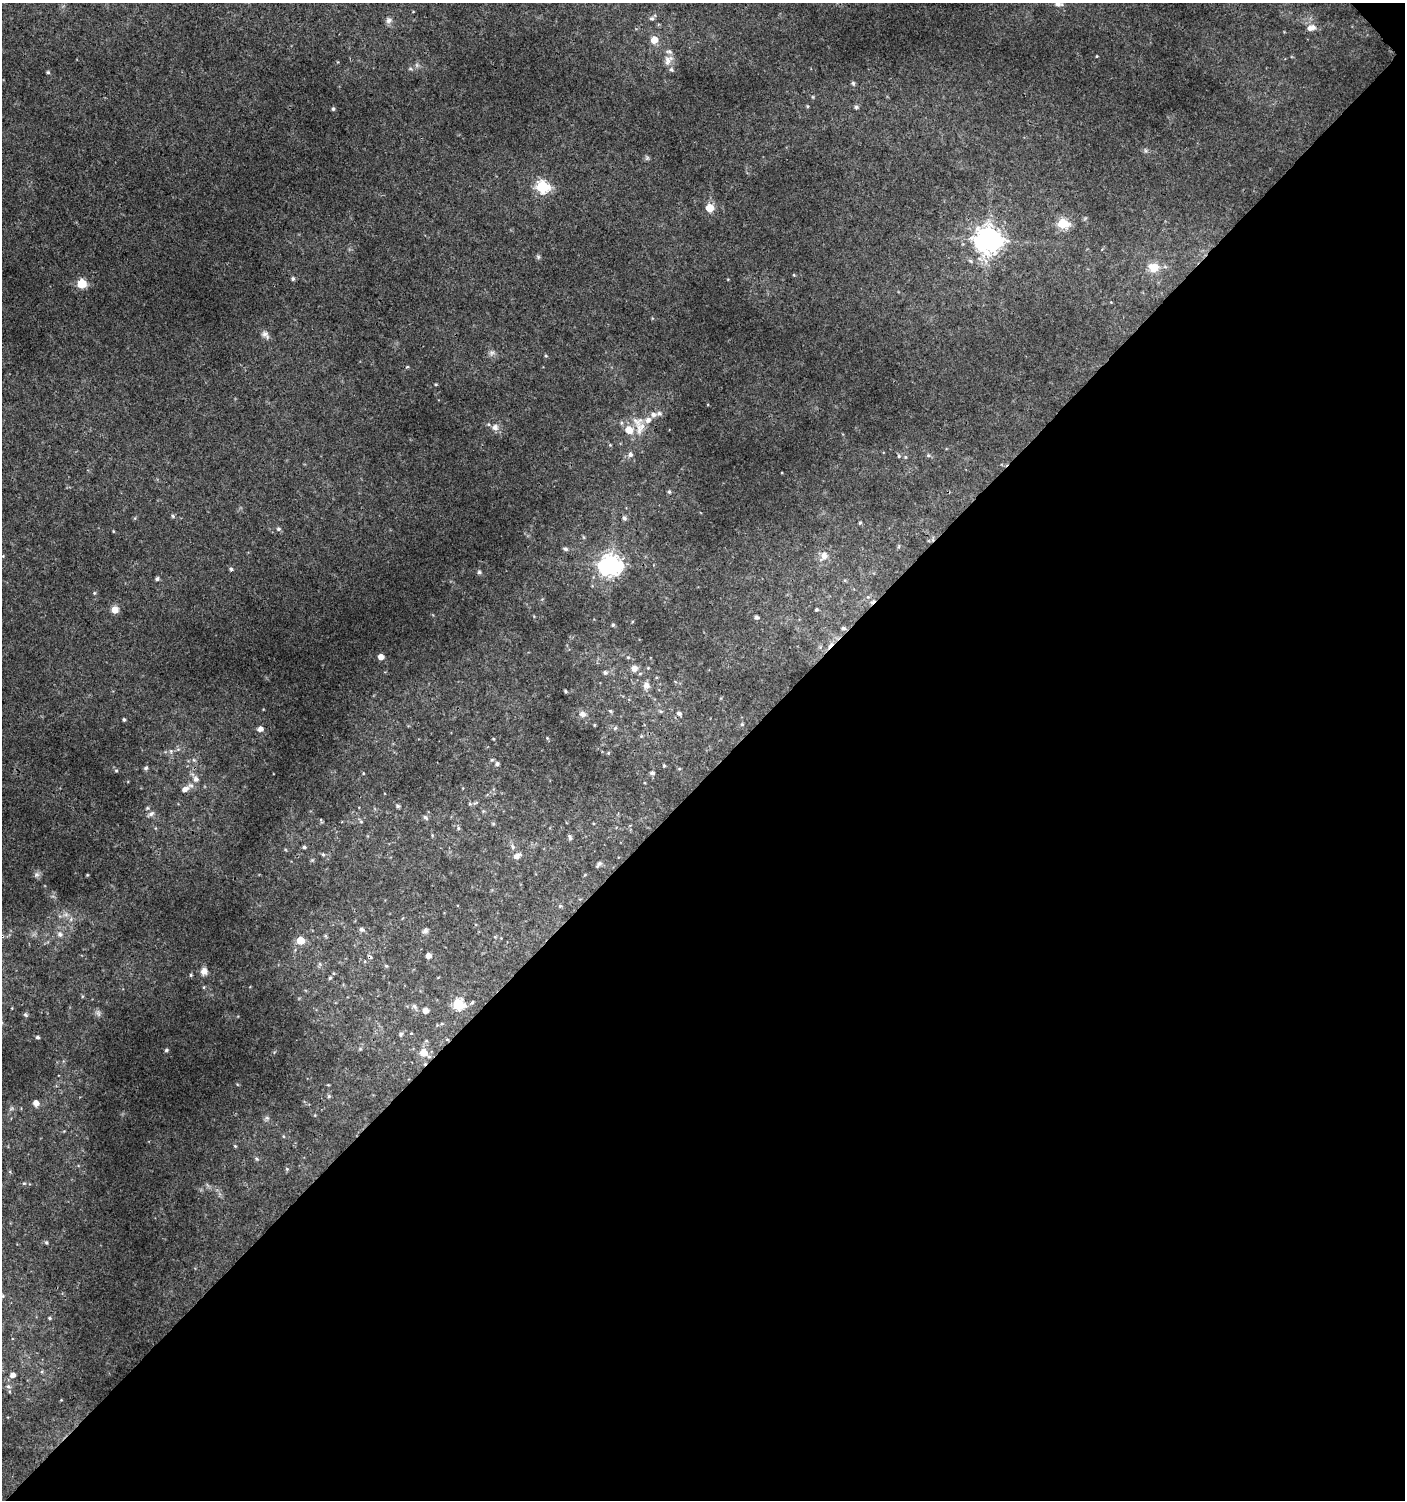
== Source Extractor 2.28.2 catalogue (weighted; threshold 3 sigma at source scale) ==
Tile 12 of 4 x 4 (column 4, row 3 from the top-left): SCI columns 4413-5815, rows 1531-3028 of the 6060 x 6084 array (HDU 1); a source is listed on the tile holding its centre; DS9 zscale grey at full resolution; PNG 1407 x 1502 px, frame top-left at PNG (2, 3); no overlay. Shown black and unused: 48% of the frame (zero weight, under 3 of 4 exposures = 4% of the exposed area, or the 3 px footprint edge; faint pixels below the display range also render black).
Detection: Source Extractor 2.28.2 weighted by HDU 2 'WHT'; one run over the whole footprint, this tile lists its part. Background 0.00437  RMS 0.0021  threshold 0.00962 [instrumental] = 3 sigma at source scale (4.5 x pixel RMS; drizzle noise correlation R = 1.50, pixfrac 1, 0.0396/0.0396 arcsec/px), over >= 5 px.
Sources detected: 146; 1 too faint to see at this stretch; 3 cosmic-ray / hot-pixel residue — not listed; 5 inside a brighter listed object's ellipse — not listed separately; the other 137 listed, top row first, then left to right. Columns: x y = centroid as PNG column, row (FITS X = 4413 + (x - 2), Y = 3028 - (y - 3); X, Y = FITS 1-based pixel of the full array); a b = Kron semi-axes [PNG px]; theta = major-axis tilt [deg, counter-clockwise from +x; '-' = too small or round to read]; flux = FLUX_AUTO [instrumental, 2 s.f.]
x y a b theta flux
1058 4 9 6 -1 0.93
652 18 7 5 -14 0.45
389 20 9 8 - 0.82
1311 28 12 7 14 1.5
654 40 6 6 - 2.9
1097 56 4 3 - 0.17
668 60 17 10 57 1.8
48 72 5 4 - 0.31
853 83 7 5 -74 0.37
813 97 5 3 - 0.21
807 106 5 3 - 0.2
856 107 6 5 - 0.39
333 109 5 4 - 0.33
1145 150 6 4 -71 0.32
542 187 6 6 - 27
710 208 5 5 - 5.3
1063 223 6 5 - 16
987 240 9 8 - 250
538 257 6 5 - 0.36
1154 267 15 12 -3 3
794 275 4 3 - 0.18
293 279 5 5 - 0.4
82 283 5 5 - 11
265 335 13 8 -42 0.98
492 353 8 6 3 0.67
546 356 5 3 - 0.2
407 367 4 3 - 0.29
436 384 5 3 - 0.2
653 414 8 6 -7 0.94
637 421 20 15 -23 3.7
495 427 7 7 - 1.2
610 445 4 4 - 0.19
630 454 7 7 - 0.64
928 455 5 5 - 0.32
899 456 5 5 - 0.27
669 492 5 4 - 0.33
173 516 6 5 - 0.32
624 518 6 6 - 0.49
860 523 5 3 - 0.23
278 529 6 5 - 0.42
113 531 5 3 - 0.17
584 537 6 4 -88 0.23
565 549 5 5 - 0.48
3 556 4 4 - 0.18
824 556 10 8 62 1.6
610 565 8 7 - 150
231 569 5 4 - 0.39
479 572 6 5 - 0.46
157 579 5 4 - 0.41
94 593 5 4 - 0.23
868 597 5 4 - 0.28
816 609 4 4 - 0.33
115 610 8 8 - 1.5
756 617 4 4 - 0.57
613 625 4 4 - 0.36
843 628 7 5 -15 0.46
381 657 5 5 - 1.6
628 657 5 5 - 0.28
634 668 9 9 - 1.5
605 672 6 6 - 0.57
646 686 9 8 - 1.2
565 691 6 3 -71 0.22
610 711 6 4 -28 0.33
679 713 7 5 -24 0.6
582 714 9 8 - 1
124 720 4 3 - 0.33
742 724 4 4 - 0.28
615 728 6 4 45 0.3
260 729 5 5 - 1.1
641 736 5 5 - 0.24
547 738 5 4 - 0.22
493 739 5 3 - 0.17
608 753 5 4 - 0.22
194 760 6 4 -43 0.34
492 760 6 4 -17 0.29
497 764 6 5 - 0.51
664 766 4 4 - 0.25
146 768 5 5 - 0.45
116 770 5 3 - 0.25
363 773 4 3 - 0.17
652 773 6 5 - 0.51
196 779 8 7 - 0.97
185 789 10 6 31 1.5
476 803 9 3 21 0.31
398 806 6 4 -16 0.35
151 814 9 6 26 0.73
425 817 7 5 -45 0.48
321 820 8 3 -69 0.23
361 822 6 4 -1 0.27
493 824 5 4 - 0.27
458 828 6 5 - 0.33
432 835 5 3 - 0.21
570 837 8 4 -75 0.45
304 847 4 4 - 0.4
513 847 7 5 -87 0.54
323 854 6 4 -64 0.33
517 856 8 6 24 1.1
599 864 8 4 50 0.51
36 875 7 7 - 0.59
87 875 4 3 - 0.19
560 906 5 4 - 0.29
362 929 6 5 - 0.59
425 931 7 6 - 0.62
60 934 7 7 - 0.71
495 937 4 4 - 0.21
300 940 5 5 - 4.9
428 956 4 4 - 1.3
320 964 7 4 -71 0.35
386 966 5 4 - 0.27
204 971 9 8 - 1.2
191 975 4 4 - 0.24
330 978 5 4 - 0.32
472 1002 6 4 61 0.32
458 1004 6 6 - 19
415 1006 8 6 -54 0.5
425 1010 6 5 - 1.2
98 1013 7 6 - 0.57
25 1015 6 4 -35 0.32
411 1033 4 4 - 0.17
401 1034 6 5 - 0.37
37 1037 4 4 - 0.38
447 1039 6 3 -19 0.21
166 1050 5 4 - 0.36
424 1053 8 6 -34 3.7
329 1096 5 5 - 0.33
36 1103 5 5 - 1.5
267 1118 6 5 - 0.43
283 1136 5 3 - 0.2
235 1146 5 3 - 0.23
256 1159 6 5 - 0.36
287 1169 5 4 - 0.29
24 1183 5 4 - 0.23
46 1242 4 4 - 0.3
2 1296 5 5 - 0.25
50 1318 4 4 - 0.24
13 1375 5 5 - 1.1
8 1386 6 5 - 0.41
Overlapping masked pixels (flux is a lower limit): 1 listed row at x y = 447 1039
Isophote crosses this tile's border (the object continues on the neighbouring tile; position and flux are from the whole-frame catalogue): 2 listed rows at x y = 1058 4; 2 1296
Unlisted compact peaks at least as high as the median listed source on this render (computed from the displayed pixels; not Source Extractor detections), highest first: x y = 647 158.